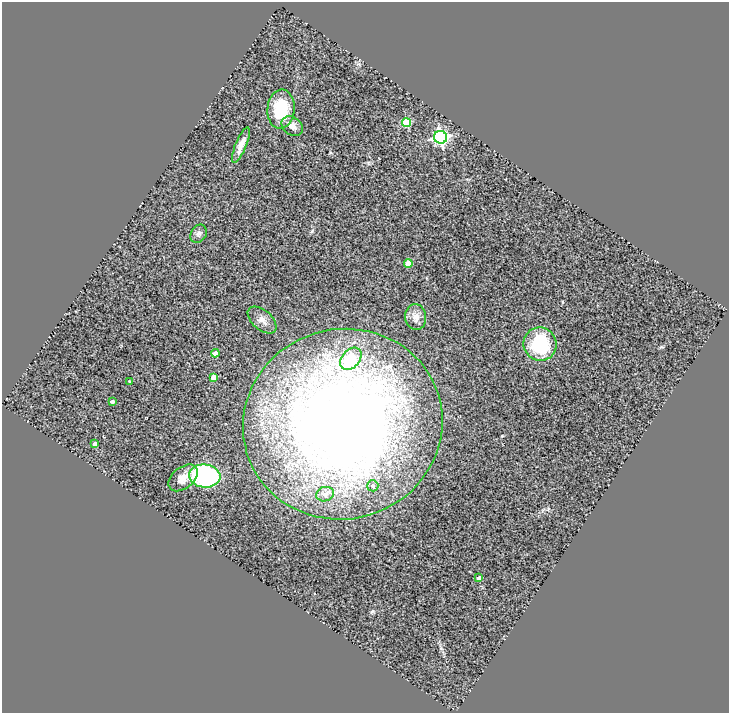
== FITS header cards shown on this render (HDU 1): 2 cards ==
NAXIS1  =                  727
NAXIS2  =                  711

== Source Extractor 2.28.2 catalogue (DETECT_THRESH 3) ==
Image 727 x 711 px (HDU 1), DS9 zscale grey, 1 PNG px = 1 image px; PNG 731 x 715 px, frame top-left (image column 1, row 711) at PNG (2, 2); each listed source drawn as its Kron ellipse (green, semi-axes under 4 px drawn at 4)
Background 0.909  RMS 0.24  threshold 0.72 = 3 sigma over >= 5 px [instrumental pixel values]
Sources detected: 22; all 22 listed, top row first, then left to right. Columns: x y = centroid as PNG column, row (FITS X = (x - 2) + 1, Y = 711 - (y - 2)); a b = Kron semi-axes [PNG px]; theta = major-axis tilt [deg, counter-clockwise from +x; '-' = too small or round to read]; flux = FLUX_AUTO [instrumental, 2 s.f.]
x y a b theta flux
281 109 20 13 86 580
406 122 4 4 - 890
292 126 11 9 -36 95
440 137 6 6 - 3800
241 145 19 5 67 130
199 234 10 7 58 51
408 264 4 4 - 280
416 317 13 10 -82 130
262 320 17 9 -42 120
540 344 17 16 - 980
215 353 4 4 - 130
351 359 12 9 48 630
214 378 4 4 - 180
129 381 3 2 - 11
112 402 4 4 - 33
343 424 100 95 17 19000
95 444 4 4 - 140
205 476 15 11 -6 1900
183 478 16 10 39 160
373 486 5 5 - 47
325 494 9 7 16 69
479 578 4 4 - 72